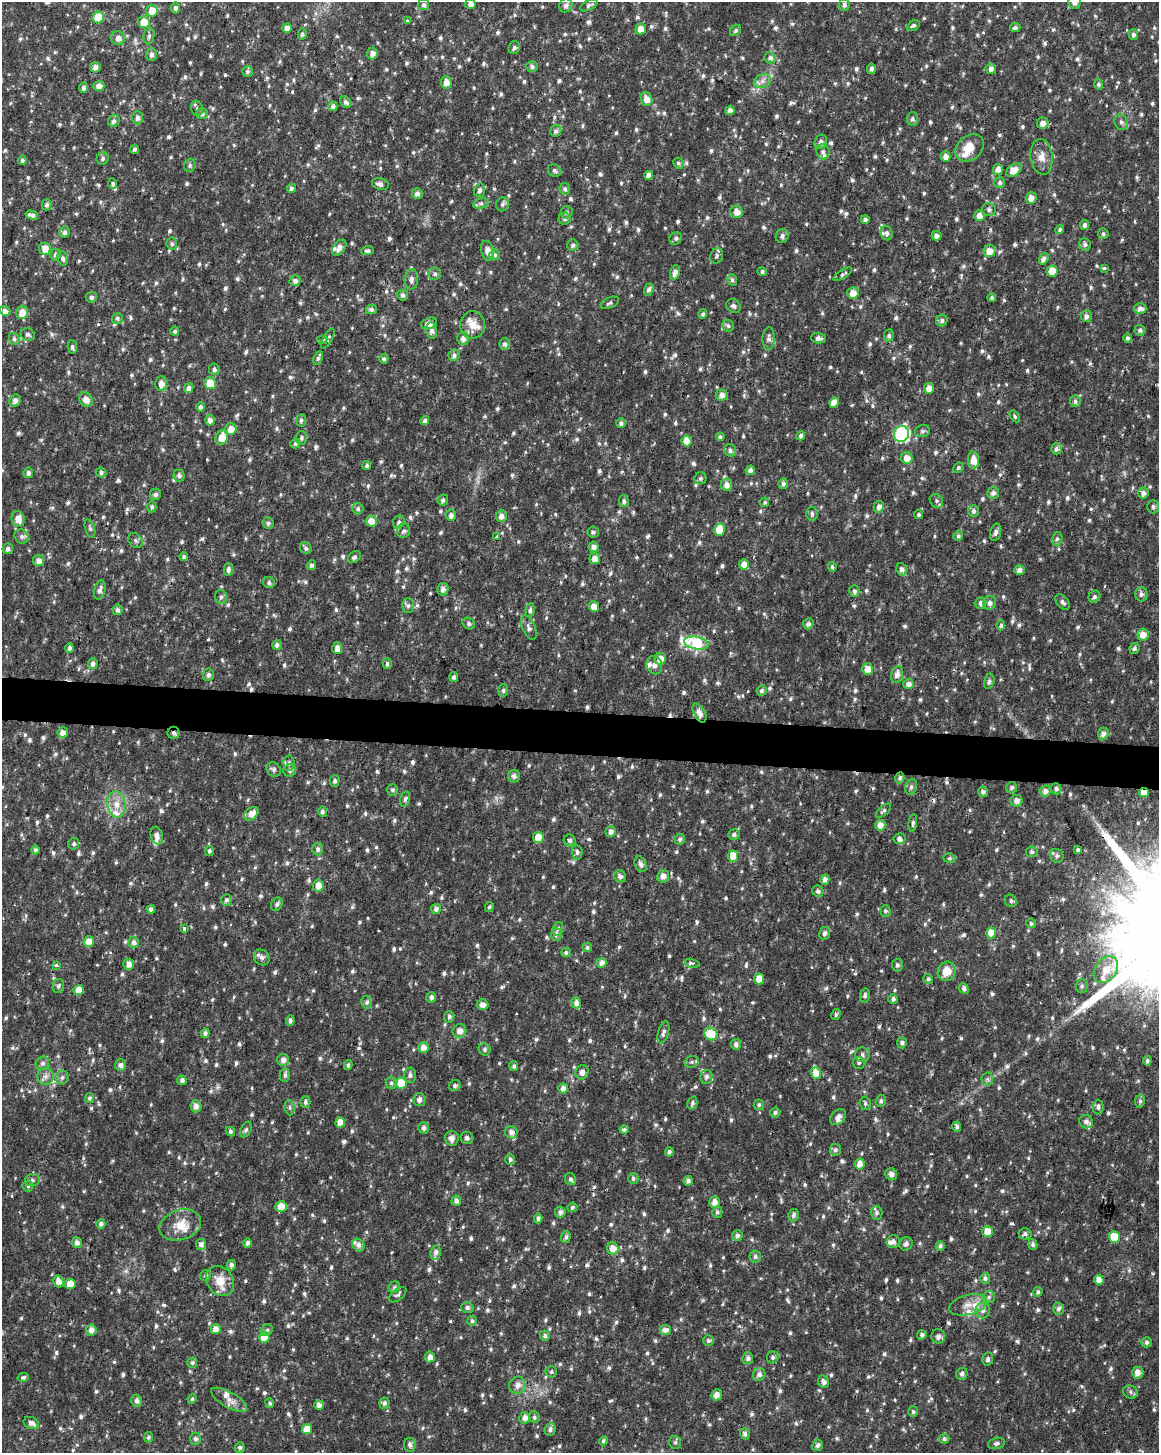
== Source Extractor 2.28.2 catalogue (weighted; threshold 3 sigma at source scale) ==
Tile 7 of 4 x 3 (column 3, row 2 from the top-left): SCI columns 2316-3472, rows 1685-3135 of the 4637 x 4872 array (HDU 1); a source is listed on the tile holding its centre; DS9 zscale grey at full resolution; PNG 1161 x 1455 px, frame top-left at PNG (2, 2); each listed source drawn as its Kron ellipse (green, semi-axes under 4 px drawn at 4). Shown black and unused: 3% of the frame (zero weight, under 2 of 3 exposures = <1% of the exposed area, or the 3 px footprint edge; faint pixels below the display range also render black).
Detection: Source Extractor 2.28.2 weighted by HDU 2 'WHT'; one run over the whole footprint, this tile lists its part. Background 0.0215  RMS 0.0042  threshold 0.019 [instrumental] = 3 sigma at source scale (4.5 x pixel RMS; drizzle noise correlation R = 1.50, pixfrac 1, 0.0396/0.0396 arcsec/px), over >= 5 px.
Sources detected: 1202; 6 cosmic-ray / hot-pixel residue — neither listed nor drawn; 21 inside a brighter listed object's ellipse — not listed separately; of the other 1175, all 500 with FLUX_AUTO >= 0.908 (the completeness limit of this list) listed and drawn (675 fainter detections not listed), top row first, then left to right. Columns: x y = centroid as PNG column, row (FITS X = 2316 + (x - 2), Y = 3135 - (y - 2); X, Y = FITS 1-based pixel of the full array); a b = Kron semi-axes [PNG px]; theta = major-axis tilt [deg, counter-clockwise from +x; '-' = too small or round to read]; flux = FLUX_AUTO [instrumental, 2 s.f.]
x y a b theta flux
1074 2 7 6 - 2.2
470 4 5 5 - 2
423 5 5 5 - 1.1
566 5 7 6 - 2.1
589 5 9 5 28 1.1
844 5 6 5 - 1.4
175 8 5 5 - 1.2
152 11 6 5 - 6.8
98 17 6 5 - 12
408 21 3 3 - 1.1
144 22 6 6 - 5.3
913 25 7 4 33 1
287 28 5 4 - 2.7
1015 28 5 4 - 1.2
641 29 5 5 - 3.9
736 30 6 5 - 0.92
302 34 5 4 - 1
1133 35 5 4 - 1.2
149 36 8 5 80 1.1
118 38 7 7 - 2.4
514 48 6 5 - 1.1
372 53 6 5 - 2.2
151 55 6 5 - 1.6
770 58 6 5 - 1.3
532 66 6 5 - 1.3
95 67 5 5 - 2.2
871 69 5 4 - 1.3
991 69 5 5 - 1.7
248 71 5 5 - 1.1
762 81 9 6 22 2
446 82 6 5 - 3.2
1099 84 5 4 - 1
99 86 5 5 - 2.5
84 87 5 4 - 1.5
647 99 7 5 -70 3.2
346 102 6 5 - 1.4
333 106 4 4 - 2.1
197 108 8 6 -70 1.1
730 110 5 4 - 2.2
202 114 6 5 - 1.2
137 118 6 5 - 1.6
912 119 6 6 - 1.2
114 121 6 5 - 1.4
1121 122 8 6 -63 1.4
1043 123 6 5 - 2.4
556 131 6 5 - 1.3
821 142 7 6 - 1.5
970 148 16 12 41 6.8
134 149 4 4 - 0.91
823 152 8 6 -69 1.4
945 156 5 5 - 2.4
1042 157 18 11 -84 4
103 159 6 5 - 1
22 160 5 4 - 1.1
678 163 6 5 - 0.91
190 165 7 5 69 0.99
998 169 5 5 - 2.3
1014 170 8 5 34 4.5
554 171 7 6 - 0.99
649 175 4 4 - 2.5
1000 183 5 5 - 1.1
113 184 5 4 - 1
380 184 8 5 -15 1.7
291 188 4 4 - 1.5
565 189 6 5 - 1.1
479 190 7 5 74 1.2
417 194 5 5 - 1.8
1031 198 6 5 - 2.7
481 203 8 5 17 0.91
502 204 7 6 - 1.1
47 205 5 5 - 1.3
989 210 7 6 - 1.1
567 212 6 5 - 0.93
737 212 6 6 - 3.2
32 215 6 4 -15 1.6
979 216 5 5 - 2.8
565 219 6 6 - 1.1
865 219 4 4 - 1.5
1085 225 5 4 - 1.7
1060 230 5 4 - 0.91
65 232 6 5 - 1.3
887 233 7 6 - 1.4
1103 234 5 5 - 0.98
782 236 7 6 - 1.5
937 236 5 4 - 2.1
676 238 7 6 - 0.93
172 244 6 5 - 0.93
1085 244 6 5 - 1.1
573 245 6 5 - 1.2
339 248 9 5 53 2.3
45 249 6 6 - 3.8
368 251 6 4 5 0.93
488 251 10 6 -78 2.7
990 251 6 6 - 3.9
56 255 6 5 - 1.3
495 255 5 5 - 1
716 256 8 6 66 1.1
63 258 7 5 -73 1.2
1044 259 6 4 71 2.2
1104 268 4 3 - 1
1052 271 5 5 - 6.2
675 272 7 5 73 2.5
762 272 5 4 - 1.1
435 274 6 6 - 1.1
843 274 10 4 33 1
411 279 10 7 85 1.8
732 280 5 4 - 1.1
295 281 5 5 - 2
649 290 6 4 69 1.3
853 293 6 5 - 4.4
403 295 5 5 - 1.2
91 297 5 5 - 1.2
992 298 4 4 - 1.1
610 303 9 5 22 1.1
733 306 8 6 -37 1.3
371 309 5 5 - 1.2
1140 309 6 5 - 2.4
5 311 5 4 - 2.2
22 313 6 6 - 4.3
703 314 5 4 - 1.1
1086 316 6 5 - 1.4
117 318 5 5 - 0.96
942 321 6 5 - 1.2
429 323 8 5 19 3.2
472 325 14 12 85 4.8
728 326 6 5 - 1
431 330 8 5 -81 1.8
1140 330 5 5 - 1.2
175 331 4 4 - 0.98
28 335 7 6 - 1.2
889 335 6 4 83 1
463 338 6 5 - 2.1
769 338 11 6 88 1.6
818 338 7 5 -2 1.5
1128 338 5 4 - 1.1
14 339 6 5 - 0.97
328 339 11 4 60 1.2
322 340 5 3 - 0.96
505 344 5 5 - 1.2
72 347 6 4 -81 1.1
454 355 6 5 - 1.4
318 358 7 4 67 1.2
384 359 5 4 - 1
214 369 6 5 - 1.3
210 383 6 5 - 11
161 384 7 6 - 2.9
189 388 5 4 - 2.2
929 388 5 5 - 3.2
722 395 6 5 - 2.5
86 400 8 6 -43 2.9
15 401 6 5 - 1.8
1075 401 6 5 - 1.2
834 403 5 4 - 4.5
201 407 5 4 - 1.1
1015 416 6 4 -58 1
210 420 5 5 - 2
301 420 6 5 - 0.97
425 421 5 4 - 1.7
621 423 5 4 - 1.5
231 429 6 5 - 4.1
922 431 7 5 15 0.99
901 434 8 7 - 68
801 436 4 4 - 1.3
222 437 7 6 - 5.3
720 437 4 4 - 1.4
301 438 7 5 89 0.94
687 441 5 5 - 5.3
295 444 5 5 - 1.1
1056 449 5 5 - 1.4
730 450 6 6 - 1.4
907 458 6 5 - 3.7
973 460 8 5 -85 4.6
367 466 4 4 - 1.2
958 468 5 5 - 0.93
750 470 5 4 - 2
28 473 5 4 - 1.7
101 473 5 5 - 1.3
179 476 6 5 - 1.4
700 478 6 6 - 0.99
783 484 5 5 - 1.4
727 485 6 5 - 2.7
993 493 6 6 - 1.6
1143 493 5 5 - 2
156 494 6 5 - 1.2
443 500 5 5 - 1.1
624 501 6 5 - 1.1
936 501 7 6 - 1.1
765 502 5 4 - 0.96
152 507 5 4 - 1.1
879 507 6 5 - 1.8
1153 507 6 5 - 1.1
358 509 6 5 - 0.97
974 511 6 5 - 1.3
812 514 7 5 -85 1
918 514 4 3 - 0.92
451 515 6 5 - 1.8
501 516 6 5 - 2.4
18 519 8 6 -77 3.7
371 521 5 5 - 4.1
399 522 7 5 66 1.2
268 523 6 5 - 1.2
90 528 9 5 -73 1
720 530 6 5 - 8.4
403 531 7 6 - 1.3
593 532 6 5 - 1.1
996 532 9 5 75 1.5
22 536 7 6 - 1.2
958 536 5 4 - 0.92
497 537 3 3 - 2
1057 539 7 5 74 0.92
135 540 8 6 -47 1.1
594 547 5 5 - 2.2
306 548 6 5 - 1.1
8 549 5 5 - 1.3
184 557 4 4 - 1.2
354 557 7 5 37 1.1
595 558 5 5 - 2.7
38 560 5 5 - 2.6
744 564 5 5 - 3.2
311 565 5 4 - 1.4
832 567 5 4 - 0.92
902 569 6 5 - 1.7
228 570 6 4 89 1.4
1020 570 5 5 - 2
269 583 6 5 - 1.2
443 589 6 5 - 1.9
100 590 10 5 74 1.9
854 591 6 5 - 1.5
1141 594 7 6 - 1.3
221 597 7 6 - 1.1
1095 597 6 5 - 1.1
1063 602 9 5 -50 1.1
981 603 6 5 - 1.5
990 603 7 6 - 1.7
408 606 7 5 90 1.1
594 607 5 5 - 4.3
117 610 5 5 - 1.6
530 610 7 4 83 1.1
469 623 7 5 -33 0.95
808 624 6 5 - 1.5
1001 625 5 4 - 1
529 628 13 6 -67 1.6
1143 634 6 5 - 3.7
696 643 12 6 -11 39
277 645 5 5 - 1.4
69 648 5 4 - 1.2
337 648 5 5 - 3.2
1134 648 5 5 - 1
660 659 6 5 - 4.5
93 664 5 5 - 1.7
387 664 5 4 - 0.98
654 665 9 7 -66 1.7
867 669 6 5 - 4.1
897 674 8 6 78 2.4
208 675 6 5 - 1.3
454 677 5 4 - 1.2
989 681 8 5 76 1.1
909 684 5 5 - 2.1
503 690 6 5 - 0.93
762 691 5 5 - 1.1
699 713 10 5 -60 2.9
63 732 5 5 - 2.4
173 733 6 6 - 1.4
1103 733 6 5 - 2.1
289 763 7 5 -89 1.1
274 769 8 6 -50 1.2
290 770 6 6 - 1.2
514 776 6 6 - 1.6
900 778 5 4 - 1.1
335 781 6 5 - 1
911 787 8 6 73 1.3
1012 788 5 5 - 1.1
1056 789 5 5 - 1.4
392 790 6 5 - 1.1
1045 791 5 5 - 2
983 792 5 5 - 1.5
1144 793 5 4 - 4.5
405 799 8 5 74 1
1016 801 6 6 - 2.2
116 804 13 9 -83 4.7
883 811 9 4 41 0.95
322 812 5 4 - 1.1
251 814 8 5 41 3.6
913 823 9 4 83 0.97
880 825 5 5 - 3.6
611 832 5 5 - 2
157 835 9 6 -74 2.4
734 835 6 5 - 1.2
538 837 5 5 - 6.5
899 838 6 5 - 1.2
680 839 5 5 - 1.2
570 840 6 5 - 1.1
74 844 6 5 - 1.1
318 849 6 5 - 1.3
36 850 4 4 - 1.2
1078 850 4 3 - 0.93
209 851 5 4 - 0.95
577 852 7 5 -84 1.1
1032 852 6 5 - 0.95
733 856 5 5 - 5.9
1057 856 7 6 - 1.2
949 858 6 4 3 0.91
640 864 8 5 -69 1.4
620 876 6 5 - 1.6
663 876 6 6 - 2.5
825 880 5 4 - 1.8
318 886 6 5 - 3.5
818 891 6 5 - 1.2
226 900 6 5 - 1.2
1011 901 6 5 - 1.1
277 904 7 5 62 1.2
489 907 5 4 - 0.93
151 909 4 4 - 1.1
436 909 5 5 - 1.6
885 911 5 5 - 0.93
1031 923 5 4 - 0.99
184 929 4 3 - 7.5
558 929 7 5 71 1
825 933 6 5 - 1.4
991 933 5 5 - 6.4
556 934 6 5 - 1.4
89 942 5 5 - 5
134 942 6 5 - 1.8
587 947 5 4 - 1.1
566 953 5 4 - 1.1
262 957 8 7 - 1.8
601 963 5 5 - 2.6
692 963 7 4 -14 1.5
129 964 5 5 - 2.8
56 965 4 4 - 0.99
897 965 6 5 - 1.1
1106 970 15 10 53 6.5
947 971 10 9 - 5.8
759 979 5 5 - 4.3
928 979 5 5 - 1
58 986 7 5 78 1
1082 986 7 6 - 1.2
964 988 5 4 - 1.6
78 990 5 5 - 3.9
865 996 7 5 79 1.1
431 997 5 5 - 1.4
893 999 5 4 - 1.1
367 1002 6 5 - 1.3
576 1003 5 5 - 2.5
482 1005 6 5 - 2.5
836 1014 6 4 61 0.91
449 1017 6 5 - 1.2
290 1021 5 4 - 1.1
459 1031 7 6 - 3
663 1032 11 5 74 1.5
205 1033 4 4 - 1.4
711 1034 7 6 - 11
902 1043 5 5 - 1.3
736 1044 5 5 - 1.6
423 1048 5 5 - 3
485 1049 6 5 - 1.1
862 1055 7 7 - 1.4
283 1060 6 6 - 2
1147 1061 4 4 - 1.1
692 1062 7 5 21 1
42 1063 7 6 - 1.6
859 1063 6 6 - 1.1
121 1065 6 5 - 1.5
348 1065 5 4 - 0.97
514 1066 5 4 - 1
582 1072 7 6 - 2
816 1073 6 5 - 4.2
285 1075 6 5 - 1.1
410 1075 7 6 - 1.5
45 1076 8 8 - 1.9
706 1077 7 6 - 1.6
62 1078 7 6 - 1.2
987 1079 6 6 - 1.1
182 1080 5 5 - 1.3
391 1083 6 5 - 0.99
401 1083 5 5 - 9.1
455 1086 6 5 - 1
563 1089 5 5 - 2.6
89 1098 5 4 - 0.92
419 1100 6 6 - 1.8
881 1101 6 5 - 1.1
1140 1101 7 5 80 1.1
305 1102 6 5 - 1.1
692 1103 7 5 77 1
865 1103 6 5 - 0.95
759 1105 5 5 - 1
196 1106 6 5 - 2.1
1098 1107 7 5 89 1.2
290 1108 8 5 -85 0.92
775 1113 5 5 - 1
838 1117 9 6 45 2.1
340 1122 5 5 - 5.2
1086 1122 7 6 - 1.6
957 1127 5 4 - 1
424 1128 5 5 - 1.5
624 1129 4 4 - 0.93
246 1130 8 5 63 0.91
230 1131 5 4 - 0.94
511 1132 6 6 - 1.9
452 1138 7 7 - 2
467 1138 6 6 - 1.3
835 1150 6 5 - 1.2
669 1152 4 4 - 1
510 1159 5 5 - 1.1
860 1164 5 5 - 3.6
891 1174 6 5 - 1.7
570 1179 6 5 - 1.1
633 1179 5 5 - 0.93
32 1180 7 6 - 1.3
688 1181 5 4 - 1.6
28 1186 5 5 - 0.92
456 1201 5 5 - 1.8
715 1202 6 5 - 2.5
281 1207 6 5 - 5.2
572 1207 5 4 - 0.94
560 1212 5 5 - 1.6
717 1212 5 5 - 1
877 1213 7 6 - 1.2
794 1215 6 5 - 1.3
538 1218 5 4 - 1.1
101 1224 5 4 - 1.6
180 1225 21 15 19 7.3
988 1232 5 5 - 6.5
1025 1234 6 5 - 1.3
737 1236 5 5 - 1.5
566 1237 6 4 73 1.1
1114 1237 5 5 - 10
893 1242 6 6 - 1.5
77 1243 5 5 - 1.9
247 1243 4 4 - 1.4
201 1244 5 5 - 2
906 1244 7 6 - 1.3
1033 1244 5 4 - 1.2
358 1245 7 5 -51 1.9
940 1246 5 4 - 1.3
613 1248 6 5 - 3.8
435 1252 7 5 78 1.6
755 1257 6 6 - 1.1
231 1265 5 5 - 1.3
206 1275 6 5 - 0.92
985 1278 5 5 - 1.4
1099 1280 5 4 - 3.6
58 1281 6 5 - 3
220 1281 16 13 -51 6.5
70 1284 5 5 - 5.9
394 1287 6 5 - 1.1
1038 1292 5 4 - 1.1
398 1295 10 5 38 0.97
989 1297 6 6 - 0.94
968 1305 19 10 14 5.2
467 1308 6 5 - 1.3
1059 1309 6 5 - 1.5
983 1311 8 7 - 1.7
472 1321 5 5 - 0.97
216 1329 5 5 - 3.1
91 1330 5 5 - 2.6
267 1330 6 5 - 0.92
665 1330 6 5 - 2.4
922 1335 5 4 - 1.2
545 1336 5 5 - 1.4
938 1336 7 7 - 1.8
264 1338 5 5 - 6.9
708 1341 5 5 - 1
1147 1342 5 5 - 1.1
430 1357 5 5 - 2.4
773 1357 6 5 - 1
748 1358 6 5 - 1.4
988 1359 7 5 78 1.2
192 1363 5 5 - 0.91
551 1372 6 5 - 0.94
1138 1373 6 6 - 2.8
759 1374 6 6 - 1.7
962 1374 6 5 - 1.3
23 1377 6 4 14 0.97
824 1382 6 5 - 1.9
517 1385 9 8 - 2.6
1130 1392 7 6 - 1.2
717 1395 6 5 - 2.7
192 1399 5 4 - 0.93
229 1400 20 7 -30 3.6
137 1401 6 5 - 1.7
270 1403 5 4 - 0.99
384 1403 5 5 - 1.2
319 1405 5 4 - 2.2
913 1412 5 5 - 0.98
534 1417 6 5 - 1
525 1418 5 5 - 2.4
31 1423 8 6 -23 2.2
307 1429 5 5 - 5.4
550 1429 6 5 - 1.4
745 1434 5 5 - 1.3
148 1437 5 4 - 0.98
196 1439 6 5 - 1.3
944 1439 5 5 - 1
603 1441 5 4 - 0.97
675 1442 6 5 - 0.92
996 1443 8 5 15 1
410 1445 7 6 - 1.6
818 1445 6 5 - 1.2
240 1448 5 5 - 1
Overlapping masked pixels (flux is a lower limit): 3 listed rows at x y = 699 713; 173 733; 1144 793
Isophote crosses this tile's border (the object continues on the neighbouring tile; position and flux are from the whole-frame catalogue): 2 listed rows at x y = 1074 2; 566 5